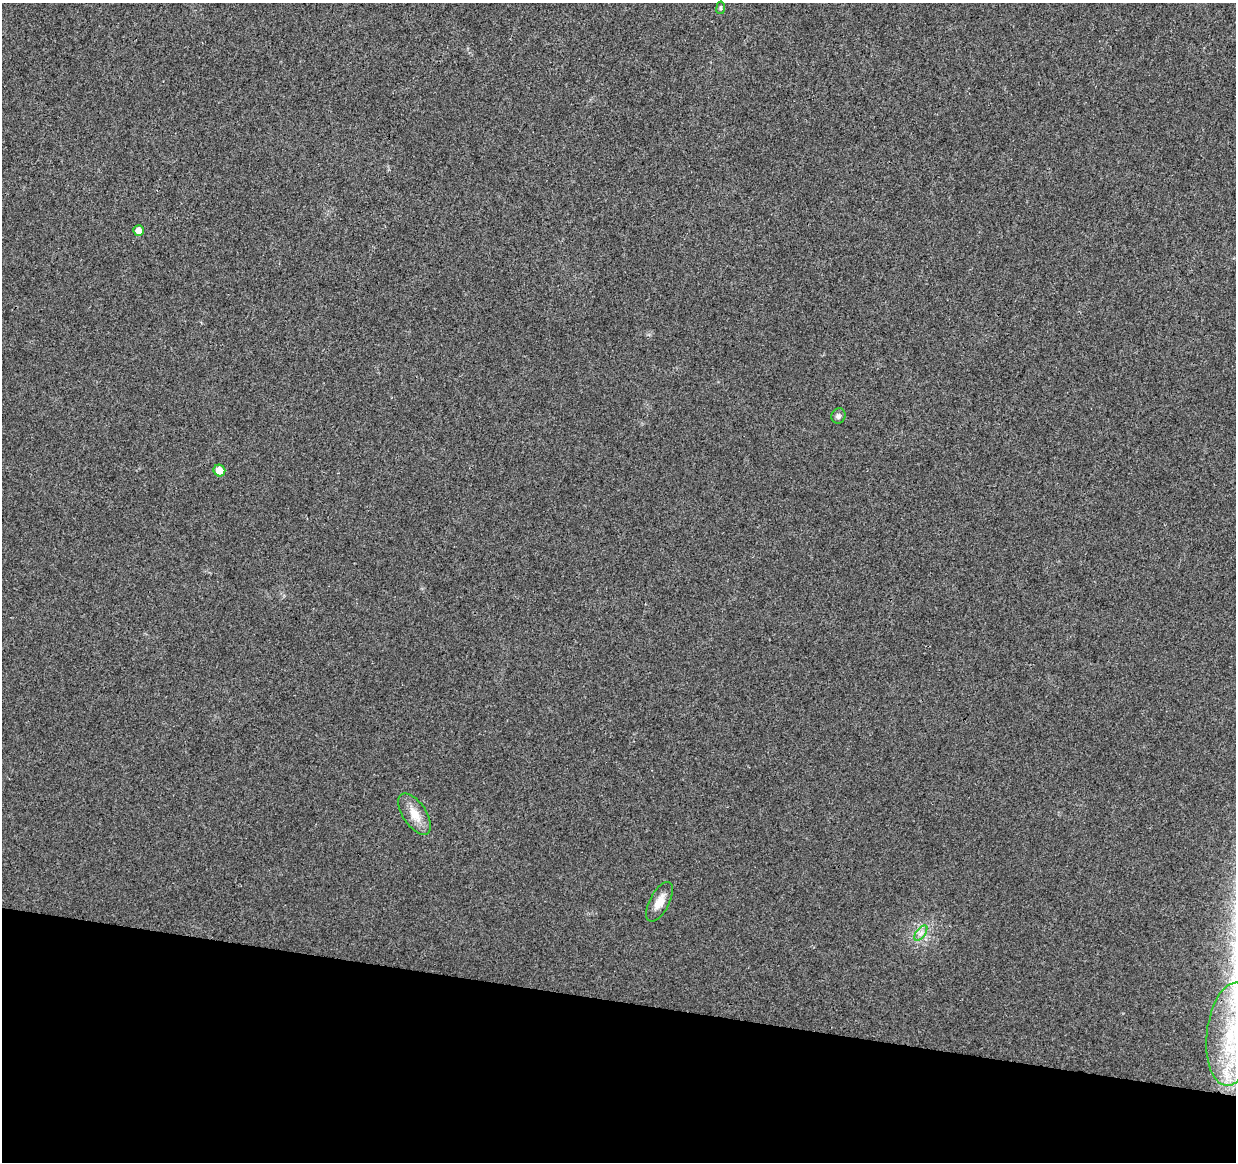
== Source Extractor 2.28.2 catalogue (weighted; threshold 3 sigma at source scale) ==
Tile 15 of 4 x 4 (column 3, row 4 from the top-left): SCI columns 2469-3702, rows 224-1383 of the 4945 x 5146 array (HDU 1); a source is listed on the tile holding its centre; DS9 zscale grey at full resolution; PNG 1238 x 1164 px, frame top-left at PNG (2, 3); each listed source drawn as its Kron ellipse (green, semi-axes under 4 px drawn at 4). Shown black and unused: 14% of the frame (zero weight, under 3 of 4 exposures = <1% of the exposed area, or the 3 px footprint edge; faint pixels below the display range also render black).
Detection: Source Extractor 2.28.2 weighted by HDU 2 'WHT'; one run over the whole footprint, this tile lists its part. Background 0.0107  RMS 0.0025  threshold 0.0112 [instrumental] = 3 sigma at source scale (4.5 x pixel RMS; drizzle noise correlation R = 1.50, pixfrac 1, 0.0396/0.0396 arcsec/px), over >= 5 px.
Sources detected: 8; all 8 listed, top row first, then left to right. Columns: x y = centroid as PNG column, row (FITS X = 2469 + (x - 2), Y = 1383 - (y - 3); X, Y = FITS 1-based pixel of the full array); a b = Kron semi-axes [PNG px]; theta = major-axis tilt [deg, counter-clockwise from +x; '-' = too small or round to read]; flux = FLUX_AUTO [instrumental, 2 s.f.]
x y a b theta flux
721 8 6 3 83 0.36
138 230 5 5 - 1.8
838 416 8 7 - 0.71
219 471 6 5 - 2.9
415 814 23 11 -56 3.9
659 902 22 10 63 2.9
921 933 9 4 53 0.98
1232 1034 52 25 83 26
Isophote crosses this tile's border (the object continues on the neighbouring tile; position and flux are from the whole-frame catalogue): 1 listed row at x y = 1232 1034